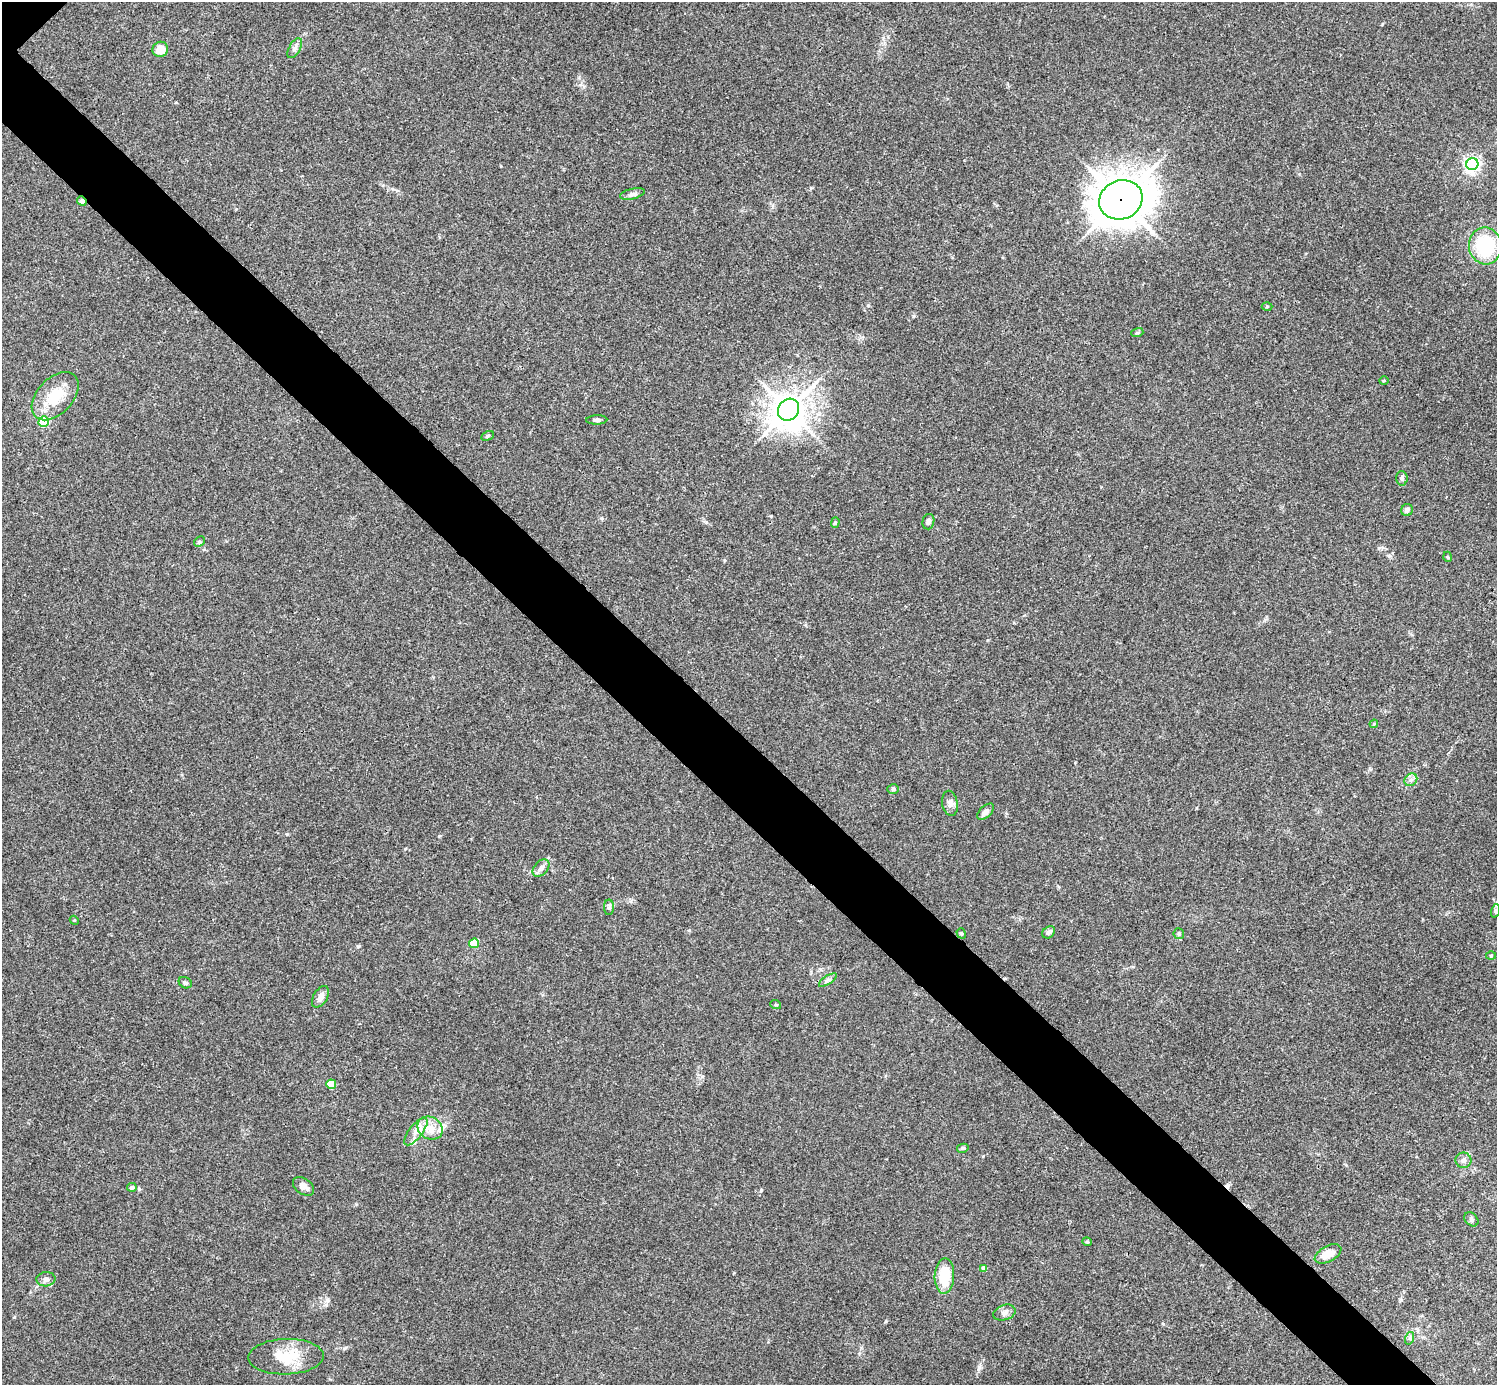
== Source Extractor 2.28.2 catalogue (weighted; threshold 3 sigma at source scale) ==
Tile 6 of 4 x 4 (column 2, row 2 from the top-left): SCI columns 1502-2996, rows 3066-4448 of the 5988 x 5988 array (HDU 1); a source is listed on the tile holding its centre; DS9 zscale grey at full resolution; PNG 1499 x 1387 px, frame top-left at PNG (2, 2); each listed source drawn as its Kron ellipse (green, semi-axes under 4 px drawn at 4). Shown black and unused: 6% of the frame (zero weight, under 3 of 4 exposures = <1% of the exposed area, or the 3 px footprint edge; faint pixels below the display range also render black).
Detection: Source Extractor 2.28.2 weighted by HDU 2 'WHT'; one run over the whole footprint, this tile lists its part. Background 0.0533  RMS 0.005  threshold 0.0225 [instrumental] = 3 sigma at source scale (4.5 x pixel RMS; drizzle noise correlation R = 1.50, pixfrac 1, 0.05/0.05 arcsec/px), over >= 5 px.
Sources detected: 59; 1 cosmic-ray / hot-pixel residue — neither listed nor drawn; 3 inside a brighter listed object's ellipse — not listed separately; the other 55 listed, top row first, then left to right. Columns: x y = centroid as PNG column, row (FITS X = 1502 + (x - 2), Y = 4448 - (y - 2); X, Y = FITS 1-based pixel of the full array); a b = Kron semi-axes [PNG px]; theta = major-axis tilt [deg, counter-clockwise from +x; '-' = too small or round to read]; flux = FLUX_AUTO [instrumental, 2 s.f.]
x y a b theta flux
295 48 11 5 61 1.8
160 49 8 7 - 5.9
1472 164 6 6 - 150
632 194 13 5 14 1.6
1121 200 22 19 23 1200
82 201 5 4 - 2.2
1485 246 18 16 -81 31
1267 307 5 3 - 0.5
1137 333 6 4 17 0.66
1384 381 4 3 - 0.46
55 396 28 18 47 15
788 410 11 10 - 900
597 420 10 4 2 1.4
44 422 5 5 - 31
488 436 7 4 28 0.76
1402 478 7 5 -86 1.3
1407 510 6 5 - 1.6
928 522 8 6 75 1.6
835 523 5 4 - 0.79
199 542 6 4 45 0.67
1448 557 5 3 - 0.46
1374 724 4 3 - 0.58
1411 780 7 5 44 1.6
893 789 6 5 - 1.1
950 803 13 8 -80 2.4
986 812 10 5 44 2.4
541 868 10 6 48 2.5
609 907 8 5 90 1.1
1495 911 7 4 72 0.94
74 920 4 3 - 0.46
1049 932 7 5 40 1.7
961 933 5 4 - 0.73
1179 934 5 5 - 1
474 943 5 5 - 8.4
1491 956 5 3 - 0.46
828 980 10 4 33 1.2
185 983 7 5 -28 1.1
320 997 12 7 59 2.8
776 1005 5 3 - 0.56
331 1084 5 5 - 14
430 1128 13 11 -32 7.2
416 1132 17 6 52 4
963 1148 6 4 13 0.81
1463 1160 8 7 - 1.7
304 1186 12 8 -34 3
132 1187 5 4 - 1.5
1471 1219 8 6 -45 1.1
1087 1242 4 4 - 0.59
1328 1254 14 7 28 6.7
984 1268 4 4 - 2.9
944 1276 18 10 88 15
46 1279 9 7 4 2
1004 1313 11 7 18 2.2
1410 1338 6 4 72 0.76
286 1357 38 18 2 16
Overlapping masked pixels (flux is a lower limit): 2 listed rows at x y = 1121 200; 82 201
Unlisted compact peaks at least as high as the median listed source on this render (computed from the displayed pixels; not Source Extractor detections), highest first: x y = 761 1190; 439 836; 979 1367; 358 946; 327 1300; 886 1321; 913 316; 287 834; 139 1189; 706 522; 868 305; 1379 548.